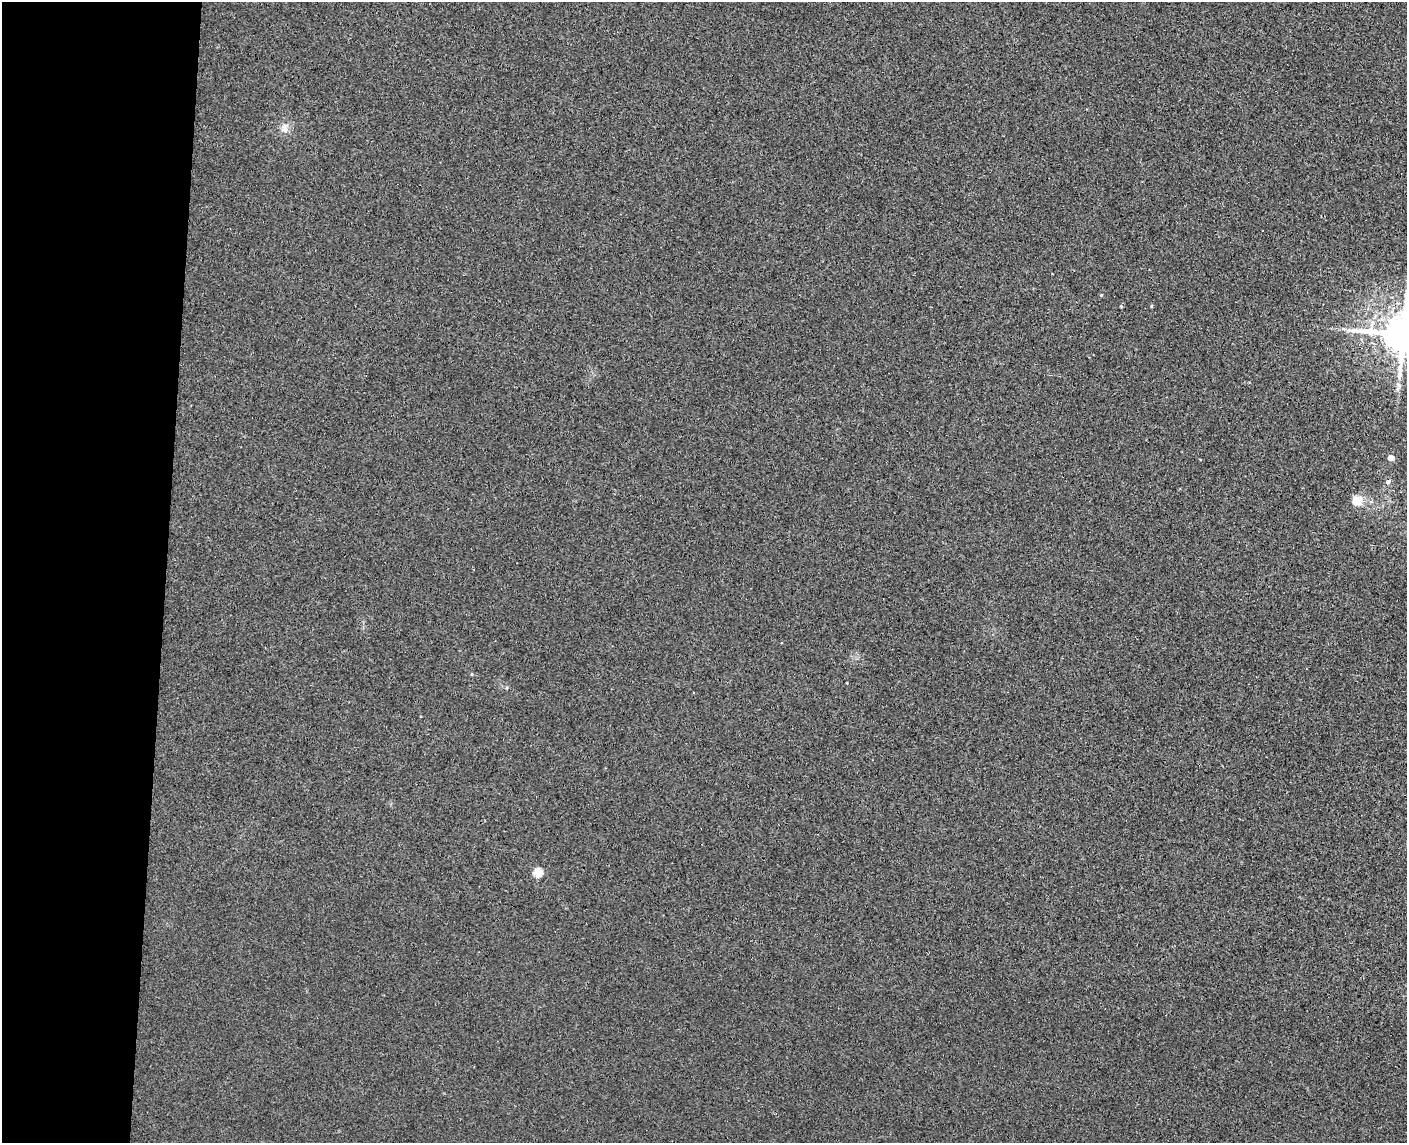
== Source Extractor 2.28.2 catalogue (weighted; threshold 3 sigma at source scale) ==
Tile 4 of 3 x 4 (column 1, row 2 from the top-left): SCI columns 163-1567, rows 2291-3431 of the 4649 x 4581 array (HDU 1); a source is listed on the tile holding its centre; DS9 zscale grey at full resolution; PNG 1409 x 1145 px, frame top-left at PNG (2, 2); no overlay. Shown black and unused: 12% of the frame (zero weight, under 3 of 4 exposures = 6% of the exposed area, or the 3 px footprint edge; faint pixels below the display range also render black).
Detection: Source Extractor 2.28.2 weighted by HDU 2 'WHT'; one run over the whole footprint, this tile lists its part. Background 0.00389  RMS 0.004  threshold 0.018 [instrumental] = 3 sigma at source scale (4.5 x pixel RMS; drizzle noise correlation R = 1.50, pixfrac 1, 0.05/0.05 arcsec/px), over >= 5 px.
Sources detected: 12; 1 cosmic-ray / hot-pixel residue — not listed; the other 11 listed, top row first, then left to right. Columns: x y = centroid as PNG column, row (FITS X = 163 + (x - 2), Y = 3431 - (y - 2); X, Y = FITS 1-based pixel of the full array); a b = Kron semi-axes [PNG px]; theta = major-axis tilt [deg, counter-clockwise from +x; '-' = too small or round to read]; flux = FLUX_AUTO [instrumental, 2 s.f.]
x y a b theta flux
284 128 14 9 -88 2.7
1262 230 3 2 - 0.39
1101 295 4 3 - 0.32
1121 306 4 3 - 0.44
1151 306 4 3 - 0.44
1403 334 12 11 - 1600
1391 458 8 6 2 1.6
1388 482 7 6 - 1.2
1357 501 14 13 - 4.5
472 674 5 3 - 0.35
538 872 5 5 - 18
Isophote crosses this tile's border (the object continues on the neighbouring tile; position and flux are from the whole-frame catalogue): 1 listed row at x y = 1403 334